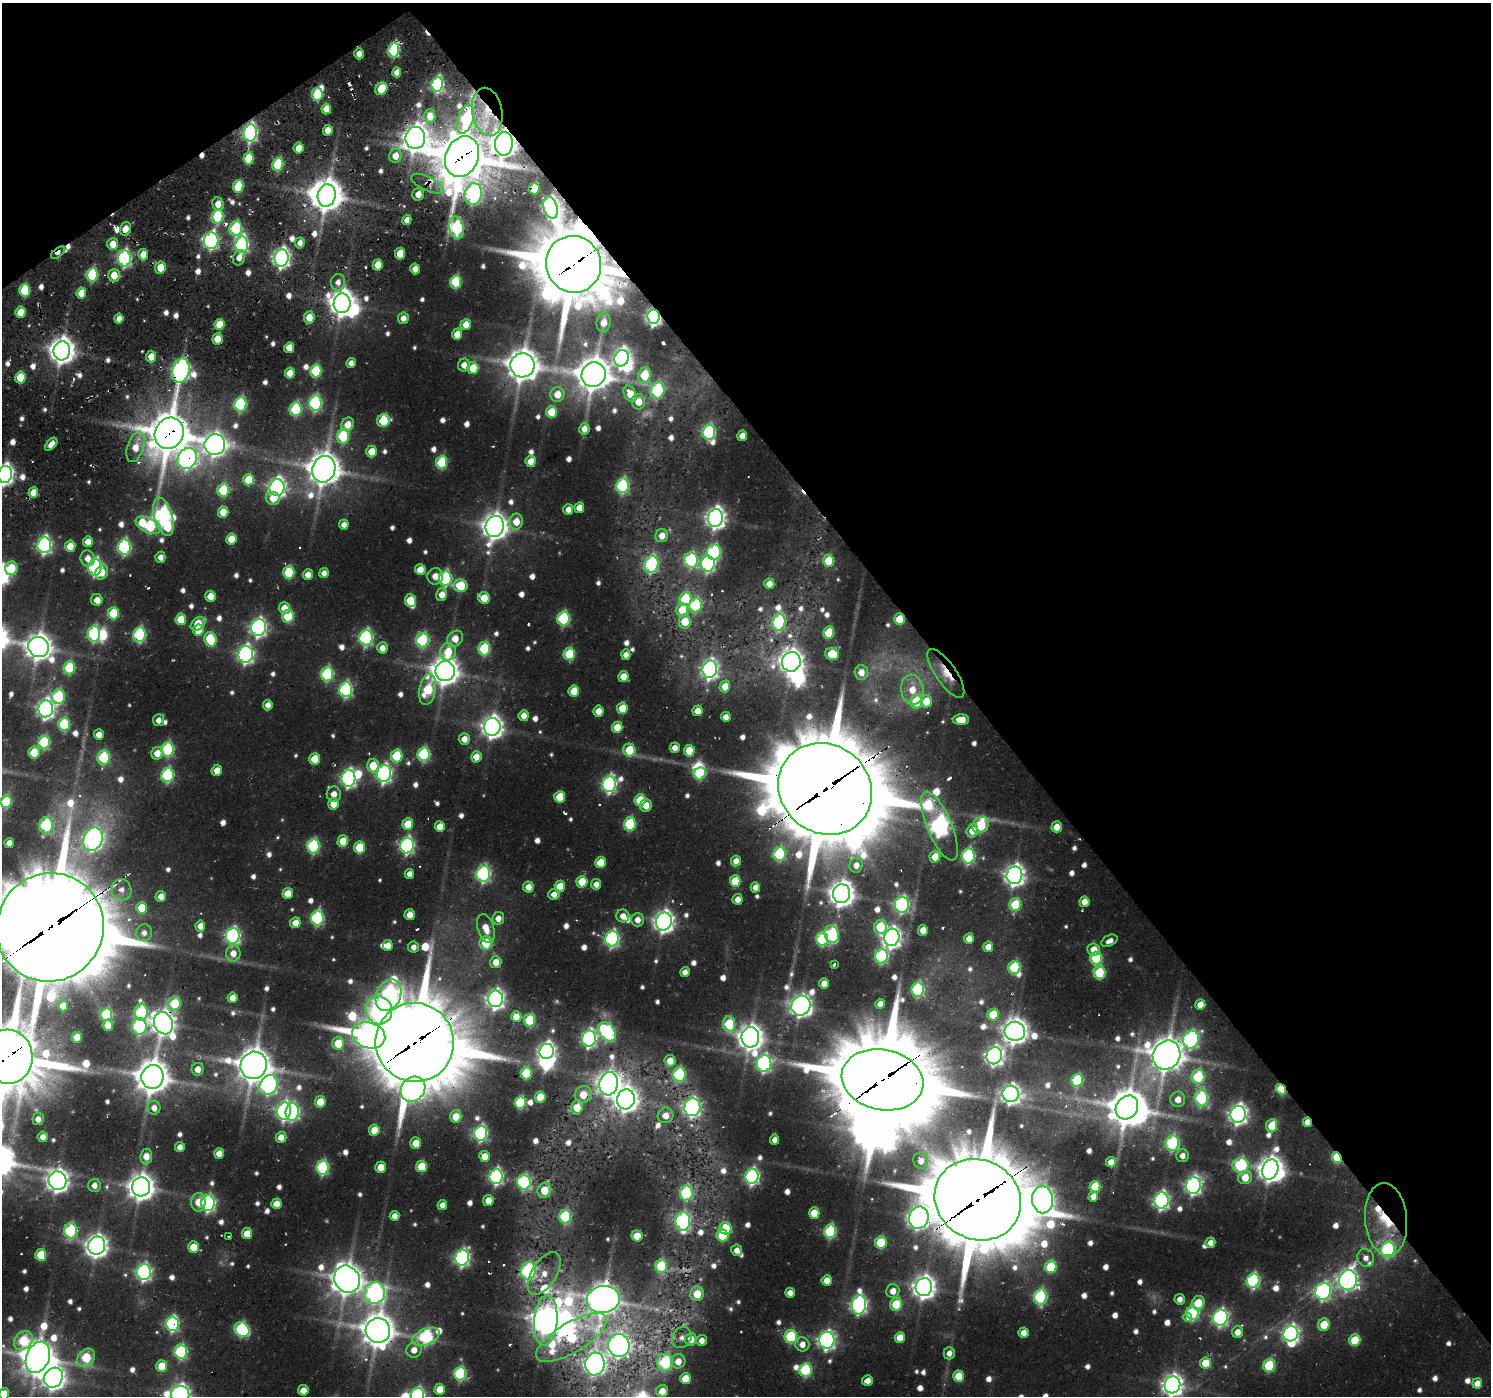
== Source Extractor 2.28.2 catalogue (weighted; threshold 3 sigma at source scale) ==
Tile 3 of 4 x 4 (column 3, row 1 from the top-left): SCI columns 2979-4467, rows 4491-5884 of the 6193 x 6150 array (HDU 1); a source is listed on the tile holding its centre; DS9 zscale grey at full resolution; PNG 1493 x 1398 px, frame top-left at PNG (2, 3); each listed source drawn as its Kron ellipse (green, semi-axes under 4 px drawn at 4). Shown black and unused: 38% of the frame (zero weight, under 2 of 3 exposures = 8% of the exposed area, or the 3 px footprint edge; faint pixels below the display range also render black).
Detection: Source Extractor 2.28.2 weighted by HDU 2 'WHT'; one run over the whole footprint, this tile lists its part. Background 0.0452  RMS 0.0057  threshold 0.0257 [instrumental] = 3 sigma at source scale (4.5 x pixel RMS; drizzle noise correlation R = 1.50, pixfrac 1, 0.0396/0.0396 arcsec/px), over >= 5 px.
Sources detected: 846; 23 too faint to see at this stretch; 17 inside a brighter object's white glare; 19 cosmic-ray / hot-pixel residue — neither listed nor drawn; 6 inside a brighter listed object's ellipse — not listed separately; of the other 781, all 500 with FLUX_AUTO >= 4.89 (the completeness limit of this list) listed and drawn (281 fainter detections not listed), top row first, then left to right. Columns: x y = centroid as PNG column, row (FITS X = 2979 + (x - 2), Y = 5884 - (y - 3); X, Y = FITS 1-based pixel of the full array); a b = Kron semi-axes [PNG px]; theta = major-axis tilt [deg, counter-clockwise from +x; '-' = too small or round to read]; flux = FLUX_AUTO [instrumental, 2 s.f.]
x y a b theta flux
393 50 7 5 78 73
359 54 5 5 - 6.8
397 72 5 4 - 5.7
437 84 7 5 81 110
381 89 7 5 47 22
317 94 6 5 - 44
326 109 5 4 - 9.3
487 112 24 15 -80 25
430 116 7 5 90 9
465 119 15 7 73 55
328 130 5 5 - 10
250 133 8 6 83 190
415 138 11 10 - 850
504 144 12 9 88 850
299 148 5 5 - 10
395 156 7 6 - 9.2
462 157 21 16 67 3500
248 158 6 5 - 22
278 164 6 5 - 46
428 184 18 7 -25 6.4
238 186 6 5 - 30
534 189 5 5 - 26
418 194 6 5 - 8.2
473 194 11 8 77 160
327 195 11 9 78 1500
218 204 7 5 -81 8.2
550 208 11 7 -73 250
218 216 7 5 78 68
407 220 5 4 - 5
456 228 11 7 -78 110
125 229 7 5 71 8.3
236 229 7 6 - 62
211 241 8 7 - 180
300 243 5 5 - 4.9
113 244 6 5 - 12
242 244 8 6 86 140
58 253 8 4 37 6.5
400 254 6 5 - 15
143 255 6 5 - 9.4
124 258 8 6 88 150
239 258 8 5 70 5.5
282 258 8 7 - 310
573 264 28 27 - 5800
378 265 5 5 - 12
160 268 6 5 - 14
415 269 5 4 - 7.6
92 275 7 5 84 60
114 275 6 6 - 12
338 282 8 7 - 5.6
456 282 6 5 - 49
24 290 6 5 - 36
81 293 5 5 - 12
342 303 10 8 81 850
21 312 6 5 - 13
309 317 6 5 - 11
654 317 7 6 - 250
403 318 6 5 - 5.3
119 319 5 4 - 5.7
604 322 10 7 82 9.5
219 324 5 5 - 17
466 324 5 5 - 9.2
457 334 6 5 - 9.9
217 339 6 5 - 13
289 348 5 5 - 10
62 351 9 8 - 840
151 357 6 5 - 9.9
622 358 8 7 - 290
351 363 5 4 - 5
464 365 6 6 - 6.7
522 365 12 12 - 1500
473 368 6 5 - 19
181 370 12 8 76 300
316 371 6 5 - 45
290 373 5 5 - 11
594 375 12 12 - 1600
644 375 8 6 76 34
20 377 6 5 - 20
657 391 8 7 - 67
557 394 7 7 - 12
630 394 8 6 -61 14
638 402 8 6 -82 11
315 403 8 6 83 110
240 404 7 6 - 84
296 409 7 6 - 58
551 412 6 5 - 19
383 421 7 6 - 35
348 424 7 6 - 9.6
584 429 6 5 - 5.6
709 432 7 6 - 100
169 433 16 14 63 2600
343 436 7 6 - 55
742 436 5 5 - 7.8
51 444 8 4 48 5.1
215 445 10 10 - 540
136 447 16 8 72 13
372 451 6 5 - 11
187 458 11 9 57 250
531 461 6 5 - 13
441 462 6 5 - 48
324 469 13 11 69 1500
5 474 8 7 - 340
248 480 6 5 - 21
622 486 7 6 - 96
277 488 8 7 - 330
223 490 6 6 - 40
33 493 5 5 - 10
273 498 7 6 - 9
579 508 5 5 - 8.9
568 510 5 5 - 6.4
223 512 5 5 - 14
163 517 20 9 -74 220
716 518 9 7 79 430
516 522 8 6 77 13
148 525 13 7 -26 81
344 525 5 4 - 5.1
495 527 11 9 73 900
662 536 6 6 - 8
231 539 5 5 - 15
88 542 5 5 - 8.8
44 545 8 6 85 200
70 546 5 5 - 12
124 547 7 6 - 120
714 552 7 7 - 91
160 557 5 5 - 5.2
88 558 8 7 - 7.4
691 560 8 7 - 91
828 561 6 5 - 22
651 564 8 7 - 110
708 564 7 7 - 170
95 567 8 6 85 160
11 568 7 6 - 25
420 569 5 5 - 9.8
102 572 7 6 - 8.3
289 572 6 5 - 39
324 573 5 4 - 5
308 575 5 5 - 7.1
435 576 8 8 - 6.8
445 578 7 6 - 110
769 584 5 5 - 6.6
461 586 7 6 - 31
442 595 7 5 73 8.2
210 596 5 5 - 11
484 598 6 5 - 14
685 599 7 6 - 39
97 600 6 6 - 7.3
410 601 6 5 - 26
695 605 7 6 - 60
284 608 6 6 - 9.7
682 610 6 6 - 18
113 613 6 5 - 32
288 616 6 6 - 39
563 618 7 6 - 83
181 619 6 5 - 20
899 619 6 5 - 18
685 622 7 6 - 17
779 622 8 6 77 85
198 624 8 5 38 21
258 628 8 7 - 250
198 630 6 5 - 18
829 633 6 5 - 30
94 634 7 6 - 110
139 635 7 6 - 98
366 638 8 6 84 150
210 639 7 6 - 40
455 639 9 7 44 11
422 640 7 6 - 79
39 647 10 10 - 920
382 648 5 5 - 7.6
484 649 7 6 - 58
448 652 8 8 - 20
246 654 8 7 - 250
569 654 6 5 - 44
832 654 7 6 - 31
626 655 5 4 - 5.5
791 662 10 9 - 690
69 668 6 5 - 43
710 669 8 7 - 290
445 671 10 9 - 1000
861 672 7 6 - 8.2
946 673 29 10 -55 14
327 674 7 6 - 81
623 676 5 5 - 10
725 686 6 5 - 9.4
346 690 7 6 - 130
428 690 15 8 80 43
912 690 15 11 -80 15
574 691 5 5 - 18
58 697 7 6 - 71
926 701 6 5 - 18
916 702 7 6 - 33
268 705 5 4 - 5.8
622 708 6 5 - 18
46 709 8 7 - 330
598 711 5 5 - 9.6
698 711 5 5 - 8
524 716 5 5 - 7.2
726 717 5 5 - 5.9
158 720 6 5 - 5.3
961 720 8 5 2 12
64 724 6 5 - 58
492 727 9 8 - 530
617 727 5 5 - 14
99 735 5 5 - 8.1
464 739 6 5 - 7.3
44 742 6 6 - 65
675 748 5 5 - 6.1
167 749 7 6 - 88
629 750 6 6 - 24
689 751 6 5 - 21
34 752 6 5 - 23
157 753 6 6 - 10
424 754 7 6 - 74
397 756 6 5 - 41
104 757 7 6 - 57
476 757 6 5 - 8.9
315 759 5 5 - 21
373 766 7 6 - 19
217 770 5 5 - 8
700 773 6 5 - 55
384 774 8 7 - 230
167 775 7 6 - 93
348 778 8 7 - 210
609 784 8 6 83 180
825 789 48 44 -39 12000
334 794 8 7 - 6.3
560 797 6 5 - 23
640 800 6 5 - 25
6 802 6 5 - 42
334 804 6 5 - 15
646 806 6 5 - 9.5
408 824 6 5 - 19
630 824 7 6 - 59
46 825 8 7 - 81
981 825 9 7 41 58
939 826 37 12 -67 420
440 827 5 5 - 11
1057 827 5 5 - 9.3
972 831 7 6 - 9.5
93 839 12 9 65 340
343 841 6 5 - 17
9 843 5 4 - 6.3
313 846 7 6 - 93
407 846 8 6 82 180
359 848 6 5 - 32
779 854 7 6 - 68
968 856 7 6 - 110
935 857 6 5 - 12
736 861 5 5 - 6.3
600 863 5 5 - 19
856 865 7 6 - 6.1
409 874 5 5 - 5.3
483 874 8 7 - 140
1014 875 9 8 - 450
735 881 6 5 - 25
582 882 6 5 - 24
596 884 5 5 - 5.6
560 886 5 5 - 15
528 887 5 5 - 7.6
755 887 5 4 - 6.1
121 890 11 10 - 6.4
288 893 5 5 - 12
554 894 6 5 - 5.9
842 894 9 8 - 780
161 896 5 5 - 6.8
738 899 5 5 - 6.7
1084 902 5 5 - 7.9
902 905 8 7 - 150
1015 905 6 5 - 45
141 908 6 5 - 19
410 915 5 5 - 9.8
623 916 6 6 - 6.5
317 918 7 6 - 110
498 918 6 6 - 6.9
637 920 6 6 - 6.4
664 921 9 8 - 450
295 923 5 5 - 9.3
200 926 5 5 - 7.3
50 927 55 53 52 12000
880 927 7 6 - 34
486 929 15 8 -72 11
923 930 5 5 - 9.6
144 933 8 8 - 4.9
832 934 9 7 -76 79
233 936 8 7 - 190
892 937 9 7 75 370
969 938 5 5 - 7.6
612 939 8 6 83 170
822 939 7 6 - 70
1109 941 8 5 27 4.9
486 943 6 6 - 25
388 946 5 5 - 7.5
413 947 6 5 - 5
988 947 5 5 - 8.4
1094 950 6 6 - 9.9
233 953 8 7 - 7.9
881 956 7 6 - 100
1096 958 6 6 - 51
496 962 6 5 - 8.5
834 965 4 3 - 5.7
1014 967 6 6 - 52
685 972 5 4 - 5
1099 972 7 6 - 47
824 984 5 5 - 7.6
917 989 7 6 - 88
389 995 16 12 66 210
233 998 5 5 - 8.1
496 999 8 7 - 330
175 1004 7 6 - 41
880 1004 5 5 - 6.8
1200 1005 5 5 - 9.8
63 1006 5 5 - 9.8
801 1006 10 9 - 500
379 1010 14 13 - 120
141 1012 8 6 -88 83
106 1015 6 6 - 66
993 1015 6 5 - 32
516 1017 5 5 - 9.3
530 1020 6 5 - 43
163 1023 11 9 -69 670
729 1024 8 6 -81 46
108 1025 6 5 - 8.5
139 1026 8 7 - 100
1015 1031 10 9 - 790
607 1032 10 7 -50 110
369 1035 17 13 -17 290
77 1037 5 5 - 17
750 1037 10 9 - 820
589 1039 8 7 - 210
1191 1039 9 8 - 170
415 1042 39 39 - 7400
338 1043 6 6 - 22
547 1051 7 7 - 300
1167 1055 15 13 58 1600
994 1056 8 7 - 320
8 1057 27 25 -87 4600
670 1061 6 5 - 9.6
764 1064 8 7 - 180
254 1065 14 13 - 1600
198 1069 6 6 - 8.3
526 1073 6 5 - 35
679 1074 7 6 - 68
152 1077 12 11 - 1600
1198 1077 7 6 - 55
882 1080 41 30 -12 8400
1077 1080 6 5 - 61
609 1084 12 9 78 580
269 1085 11 8 53 210
413 1089 13 11 45 330
1281 1089 5 4 - 41
1011 1094 8 8 - 360
583 1095 9 8 - 12
540 1097 5 5 - 22
1201 1098 8 6 -88 89
626 1099 10 8 74 670
1178 1099 8 7 - 8.1
320 1102 5 5 - 17
520 1102 6 5 - 53
577 1107 7 5 73 14
692 1107 9 8 - 220
1127 1107 13 10 54 1700
154 1108 7 6 - 5.7
284 1111 9 7 83 210
292 1112 9 6 84 140
1238 1114 8 7 - 380
666 1115 8 7 - 8
456 1117 6 5 - 13
38 1119 6 5 - 6.2
1307 1122 5 4 - 8.5
1272 1126 7 5 70 20
374 1130 5 5 - 15
481 1133 7 6 - 140
43 1137 5 5 - 5.6
281 1137 5 5 - 7.5
775 1140 5 4 - 5.3
416 1143 5 5 - 11
1172 1143 8 6 81 100
180 1147 5 5 - 5.8
219 1153 5 5 - 9.3
146 1156 8 5 84 9.3
485 1156 5 5 - 12
1182 1156 6 6 - 5.6
1337 1157 5 4 - 37
921 1161 8 7 - 5.9
1111 1162 5 5 - 7.6
1241 1165 8 7 - 92
322 1167 7 6 - 99
381 1167 5 5 - 11
421 1167 6 5 - 23
1270 1169 10 8 70 800
496 1176 7 6 - 170
752 1176 7 6 - 180
1245 1177 7 6 - 14
58 1181 9 8 - 560
524 1182 7 7 - 110
94 1185 7 6 - 5.8
1193 1186 8 7 - 260
141 1187 9 9 - 900
1095 1187 6 5 - 30
544 1190 7 6 - 17
686 1193 7 6 - 79
1093 1196 5 4 - 6.1
488 1200 5 5 - 8
978 1200 44 39 -28 9000
1043 1200 14 10 -83 460
1161 1200 8 7 - 240
198 1202 9 7 -89 11
208 1203 8 6 88 180
276 1204 5 5 - 8.2
442 1205 5 5 - 5.2
814 1213 5 5 - 17
394 1216 5 5 - 5.7
565 1216 7 6 - 59
919 1218 11 9 76 500
1386 1219 36 21 -85 45
683 1221 9 7 90 150
726 1228 6 6 - 27
71 1231 7 6 - 96
830 1231 7 6 - 79
247 1234 5 5 - 15
637 1236 6 5 - 15
722 1236 6 6 - 36
228 1237 3 3 - 6.7
881 1242 6 6 - 39
1210 1243 5 5 - 5.5
97 1246 9 8 - 570
193 1247 5 5 - 16
737 1250 6 5 - 5
1388 1250 8 7 - 110
41 1255 6 5 - 27
462 1258 8 7 - 200
1366 1258 9 8 - 4.9
661 1266 7 6 - 39
1051 1267 6 6 - 41
528 1271 9 7 77 140
144 1272 8 7 - 210
544 1274 24 12 58 13
347 1279 14 12 -59 1300
827 1280 5 5 - 8.8
1348 1280 10 9 - 330
1253 1281 7 6 - 120
924 1287 9 8 - 600
893 1291 7 6 - 8.1
1323 1291 9 8 - 180
375 1293 11 10 - 230
790 1293 5 5 - 5.6
697 1294 7 6 - 17
1040 1297 7 6 - 95
603 1299 16 13 9 1400
1180 1299 5 5 - 5.3
1198 1303 7 6 - 21
896 1304 6 6 - 33
859 1305 9 7 85 240
1192 1313 6 6 - 96
1188 1317 4 3 - 9.7
1220 1317 8 7 - 210
546 1321 25 11 85 780
172 1324 7 6 - 150
1324 1325 6 6 - 19
242 1329 8 7 - 98
378 1330 12 12 - 1500
1238 1332 6 5 - 7.6
1023 1333 5 5 - 6.9
1291 1334 7 7 - 250
791 1336 6 6 - 63
426 1337 14 7 23 120
900 1337 5 5 - 12
571 1338 40 15 31 61
682 1338 11 9 56 5.1
691 1339 6 5 - 9.3
701 1340 5 5 - 5.7
827 1340 8 7 - 270
1355 1340 6 5 - 29
23 1341 10 8 45 43
802 1344 7 7 - 7.5
619 1346 11 10 - 500
414 1350 8 7 - 7
181 1352 7 6 - 97
949 1353 6 5 - 5.1
38 1357 16 11 68 1500
86 1358 10 8 43 44
678 1361 7 7 - 8.6
665 1363 8 8 - 80
1206 1363 5 5 - 19
595 1364 11 9 82 440
1269 1365 6 6 - 52
162 1366 6 5 - 16
805 1370 7 6 - 75
460 1374 7 6 - 89
959 1376 5 5 - 20
53 1378 10 9 - 630
685 1379 5 5 - 16
867 1380 5 5 - 5.5
1477 1383 5 5 - 8.1
1172 1385 8 8 - 470
440 1389 5 5 - 17
303 1390 5 5 - 7.6
662 1391 6 6 - 9.8
4 1394 5 5 - 18
180 1395 9 8 - 430
418 1395 7 6 - 150
Overlapping masked pixels (flux is a lower limit): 56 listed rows (the first 20) at x y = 393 50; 326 109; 487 112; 465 119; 250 133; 415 138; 504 144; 462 157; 428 184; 534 189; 473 194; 327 195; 550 208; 456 228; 125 229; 58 253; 573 264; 92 275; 114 275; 342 303
Isophote crosses this tile's border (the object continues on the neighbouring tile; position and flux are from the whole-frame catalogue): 10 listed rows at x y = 5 474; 6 802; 50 927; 8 1057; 38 1357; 53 1378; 1172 1385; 4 1394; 180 1395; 418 1395